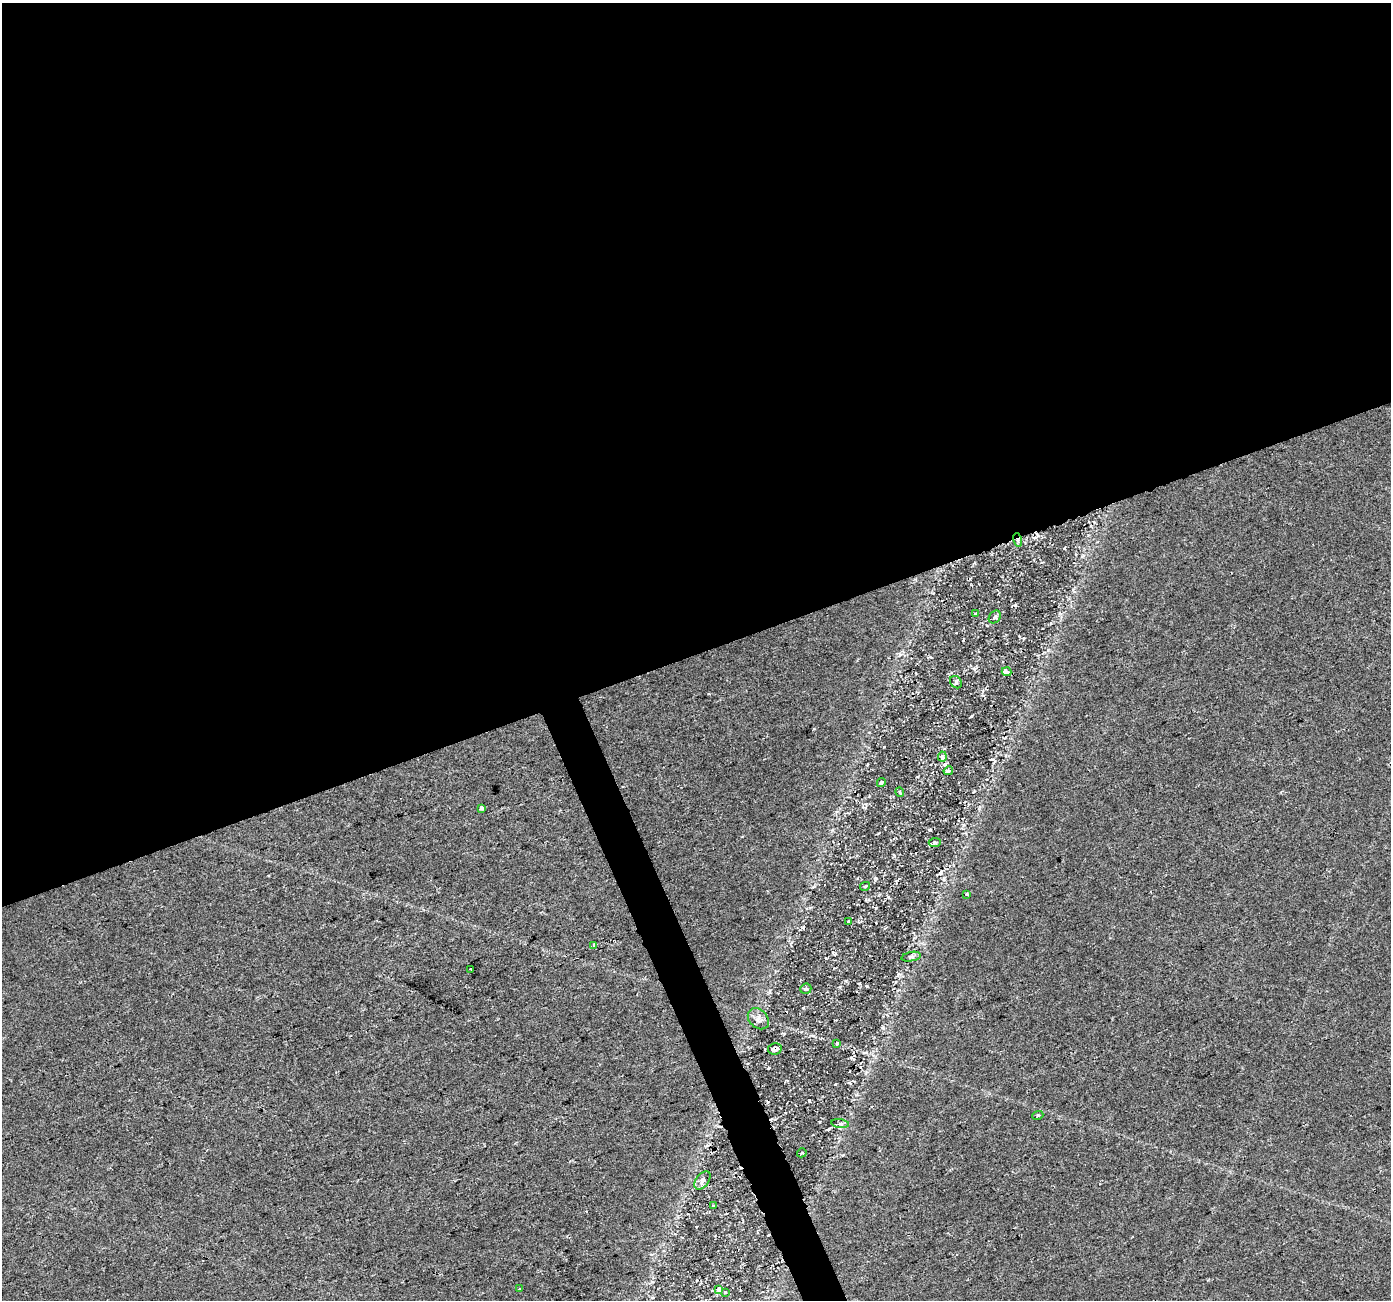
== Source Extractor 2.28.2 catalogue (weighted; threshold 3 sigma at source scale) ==
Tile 2 of 4 x 4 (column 2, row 1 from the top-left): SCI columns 1390-2778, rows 3973-5270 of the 5558 x 5405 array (HDU 1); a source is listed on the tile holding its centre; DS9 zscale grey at full resolution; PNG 1393 x 1302 px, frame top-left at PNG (2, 3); each listed source drawn as its Kron ellipse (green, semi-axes under 4 px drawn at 4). Shown black and unused: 52% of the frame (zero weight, under 2 of 3 exposures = <1% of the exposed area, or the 3 px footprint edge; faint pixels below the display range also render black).
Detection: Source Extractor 2.28.2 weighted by HDU 2 'WHT'; one run over the whole footprint, this tile lists its part. Background 0.0289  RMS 0.0048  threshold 0.0215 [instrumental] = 3 sigma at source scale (4.5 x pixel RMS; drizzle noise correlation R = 1.50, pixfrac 1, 0.0396/0.0396 arcsec/px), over >= 5 px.
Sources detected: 32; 3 cosmic-ray / hot-pixel residue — neither listed nor drawn; the other 29 listed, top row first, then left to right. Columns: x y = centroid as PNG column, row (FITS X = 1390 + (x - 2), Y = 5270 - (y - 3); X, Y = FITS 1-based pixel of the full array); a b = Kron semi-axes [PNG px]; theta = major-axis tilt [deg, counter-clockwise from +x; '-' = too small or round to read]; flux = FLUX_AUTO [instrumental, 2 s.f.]
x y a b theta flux
1018 540 7 4 -73 0.93
976 614 4 3 - 0.61
995 617 7 5 48 0.92
1006 672 5 3 - 4.9
956 682 6 5 - 0.88
942 757 5 4 - 2.4
948 771 5 3 - 0.97
881 782 4 4 - 0.73
900 792 5 3 - 0.53
481 808 4 3 - 1.8
935 843 6 4 2 0.82
865 886 5 3 - 0.67
967 894 3 3 - 0.88
849 921 3 3 - 0.46
594 945 4 3 - 1.3
911 957 10 4 11 1.1
471 969 3 3 - 2.4
806 989 6 5 - 1.1
758 1019 12 9 -46 2.9
837 1043 4 3 - 0.45
775 1049 7 5 11 2.2
1038 1115 5 3 - 0.51
840 1124 9 4 -7 1.2
802 1153 5 3 - 0.5
702 1180 10 6 53 1.9
713 1206 3 3 - 0.6
520 1289 3 3 - 3.7
719 1290 3 3 - 3.4
725 1292 4 3 - 0.46
Overlapping masked pixels (flux is a lower limit): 3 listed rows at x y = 1018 540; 1006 672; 775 1049